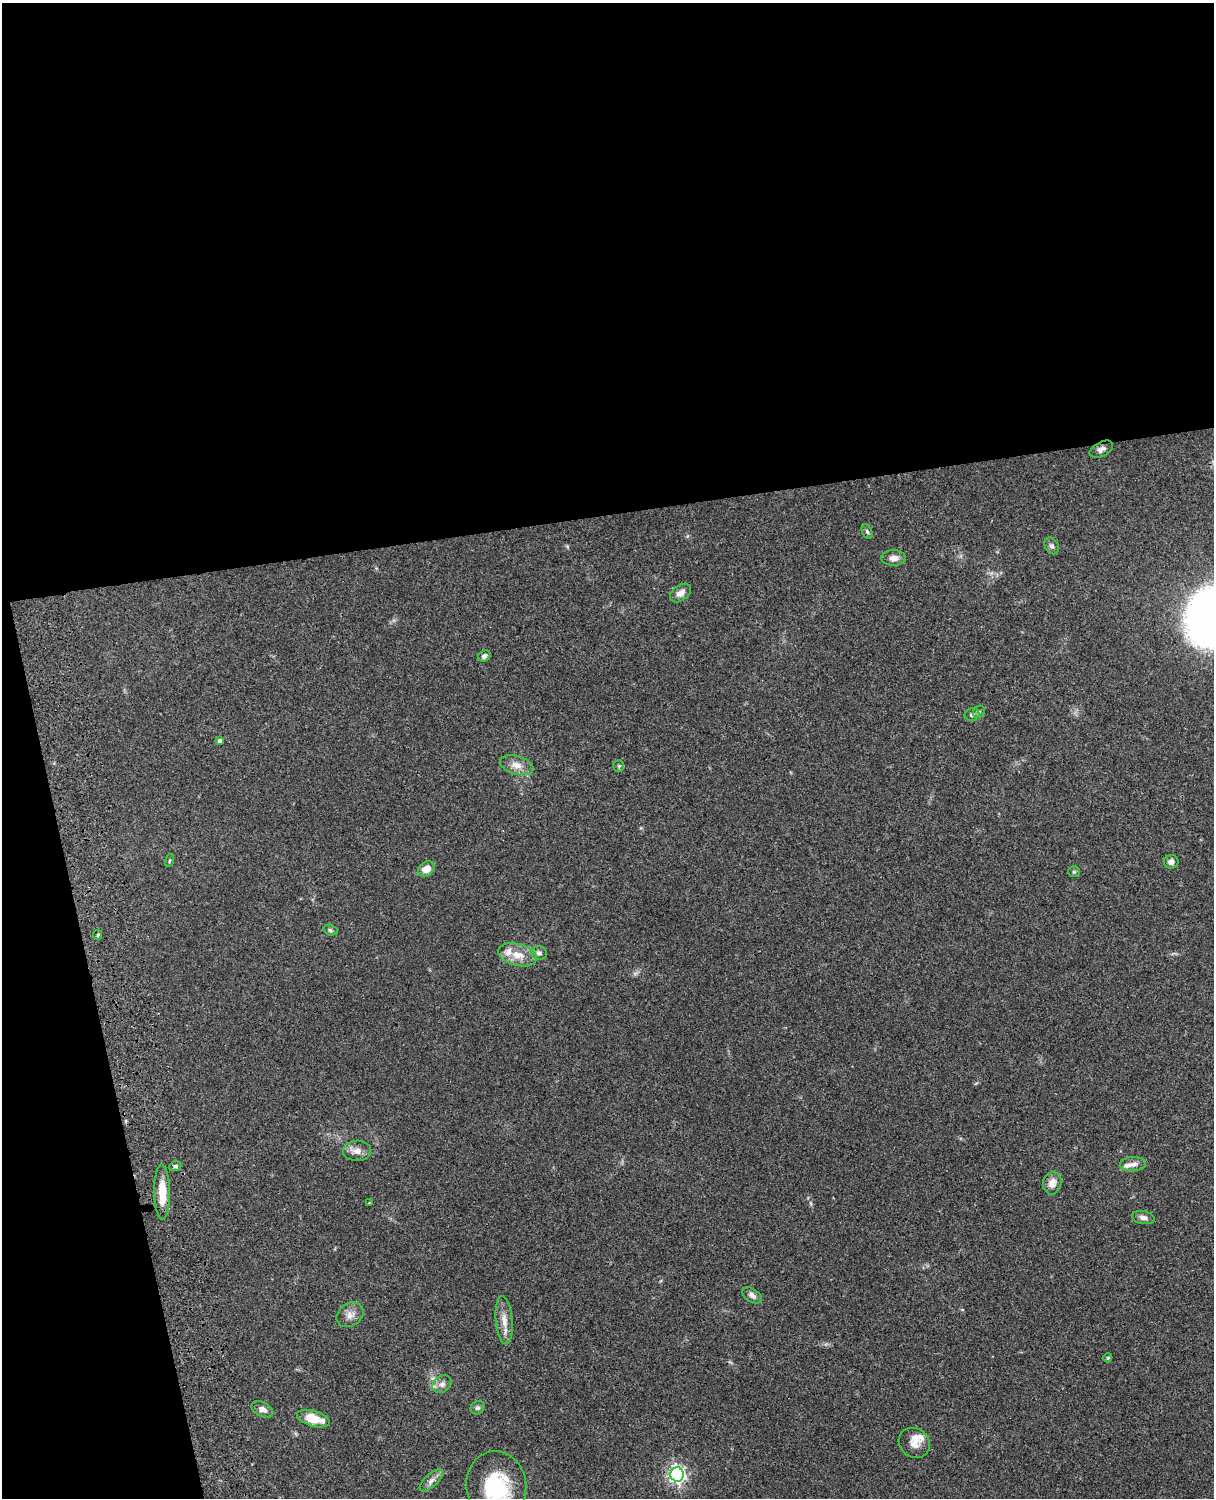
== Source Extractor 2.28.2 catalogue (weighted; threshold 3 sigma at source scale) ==
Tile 1 of 4 x 3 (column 1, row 1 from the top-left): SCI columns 121-1332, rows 3267-4762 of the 5086 x 4925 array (HDU 1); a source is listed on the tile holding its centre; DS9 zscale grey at full resolution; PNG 1216 x 1500 px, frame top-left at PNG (2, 3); each listed source drawn as its Kron ellipse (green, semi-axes under 4 px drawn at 4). Shown black and unused: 39% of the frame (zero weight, under 3 of 4 exposures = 6% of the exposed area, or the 3 px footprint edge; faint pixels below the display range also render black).
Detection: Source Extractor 2.28.2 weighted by HDU 2 'WHT'; one run over the whole footprint, this tile lists its part. Background 0.0882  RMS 0.0061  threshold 0.0275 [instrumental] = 3 sigma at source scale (4.5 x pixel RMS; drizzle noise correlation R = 1.50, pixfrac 1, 0.05/0.05 arcsec/px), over >= 5 px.
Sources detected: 41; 3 inside a brighter listed object's ellipse — not listed separately; the other 38 listed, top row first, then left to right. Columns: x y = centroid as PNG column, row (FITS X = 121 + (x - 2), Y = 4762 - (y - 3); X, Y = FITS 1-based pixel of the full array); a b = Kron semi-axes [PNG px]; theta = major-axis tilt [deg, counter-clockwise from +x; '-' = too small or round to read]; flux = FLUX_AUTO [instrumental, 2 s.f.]
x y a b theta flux
1101 449 12 7 27 2.6
867 532 7 5 -63 1.1
1052 546 9 6 -56 1.8
894 558 12 7 0 4
681 593 12 7 37 3.5
484 656 6 5 - 2
979 712 7 5 46 1
972 715 7 6 - 1.8
220 741 4 4 - 1.6
516 765 17 9 -16 5.6
619 766 5 5 - 0.84
169 861 6 3 71 0.68
1171 862 7 6 - 2.2
426 869 9 7 32 5.7
1074 872 6 5 - 0.85
330 930 7 5 -16 1.1
98 935 5 4 - 0.77
539 953 8 6 -11 1.8
517 955 19 11 -15 8.7
357 1151 14 10 3 4.5
1133 1164 13 7 4 3.3
175 1166 6 4 20 1
1052 1183 11 9 78 4.7
162 1192 27 8 -89 14
369 1203 4 2 - 0.38
1143 1218 11 6 -10 2.6
752 1295 11 6 -33 2.4
350 1315 14 11 35 4.5
504 1320 24 8 -85 6.4
1108 1358 4 4 - 0.8
442 1384 10 8 41 2.7
477 1408 7 6 - 1.4
262 1409 12 7 -27 3.4
313 1419 17 7 -16 12
914 1443 16 14 -38 5.7
677 1474 7 6 - 190
431 1480 14 6 43 3.1
496 1486 35 30 -84 46
Isophote crosses this tile's border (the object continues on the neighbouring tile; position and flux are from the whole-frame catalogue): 1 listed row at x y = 496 1486